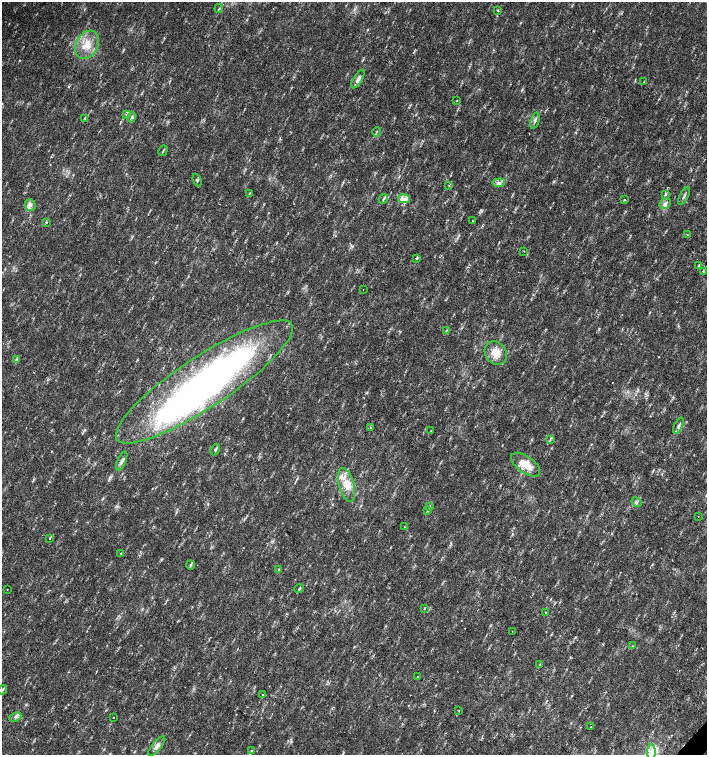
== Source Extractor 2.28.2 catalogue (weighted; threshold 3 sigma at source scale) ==
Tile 6 of 4 x 4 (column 2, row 2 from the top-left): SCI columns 1635-3043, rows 3013-4517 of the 6023 x 6029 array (HDU 1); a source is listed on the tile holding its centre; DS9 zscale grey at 2 x 2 block average (1 PNG px = mean of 2 x 2 image px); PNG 709 x 757 px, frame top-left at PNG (2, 2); each listed source drawn as its Kron ellipse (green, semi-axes under 4 px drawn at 4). Shown black and unused: <1% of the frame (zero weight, under 2 of 3 exposures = <1% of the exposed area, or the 3 px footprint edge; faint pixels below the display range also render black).
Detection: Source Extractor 2.28.2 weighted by HDU 2 'WHT'; one run over the whole footprint, this tile lists its part. Background 0.0337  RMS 0.0041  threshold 0.0184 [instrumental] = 3 sigma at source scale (4.5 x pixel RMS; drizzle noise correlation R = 1.50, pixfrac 1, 0.0396/0.0396 arcsec/px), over >= 5 px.
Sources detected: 74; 1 inside a brighter object's white glare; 2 cosmic-ray / hot-pixel residue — neither listed nor drawn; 2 inside a brighter listed object's ellipse — not listed separately; the other 69 listed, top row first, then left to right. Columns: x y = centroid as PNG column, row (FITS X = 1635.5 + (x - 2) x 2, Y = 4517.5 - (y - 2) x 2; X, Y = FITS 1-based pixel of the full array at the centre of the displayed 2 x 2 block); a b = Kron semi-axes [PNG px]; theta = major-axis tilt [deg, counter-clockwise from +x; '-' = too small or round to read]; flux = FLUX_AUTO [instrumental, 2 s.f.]
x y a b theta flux
219 9 4 2 - 0.89
498 10 3 2 - 0.78
87 45 15 11 61 16
358 79 10 4 59 4
644 82 3 2 - 0.53
457 101 2 2 - 0.38
126 114 3 2 - 0.69
132 117 5 4 - 1.8
85 118 4 2 - 0.98
535 121 8 2 71 1.8
377 132 5 2 - 0.71
163 151 5 2 - 0.91
197 180 6 3 -71 1.5
499 183 6 3 5 2.6
449 185 2 2 - 0.61
249 194 3 2 - 0.69
665 195 3 3 - 0.89
684 196 9 3 64 2
383 199 5 3 - 1.2
404 199 6 4 -8 8
625 200 2 2 - 1.2
665 204 6 5 - 2.9
30 205 6 5 - 3.3
472 221 2 2 - 0.49
46 222 3 2 - 0.71
687 235 2 2 - 0.87
524 251 2 2 - 0.97
416 258 3 3 - 0.87
698 266 3 2 - 0.92
703 271 3 2 - 0.81
363 290 2 2 - 0.58
446 330 3 2 - 0.63
496 353 12 10 -55 13
17 359 4 3 - 1.3
204 382 105 25 33 450
678 426 8 3 65 2.3
370 427 3 2 - 0.59
431 431 3 2 - 0.57
550 440 3 2 - 0.78
215 450 6 3 58 1.4
122 461 10 4 66 3
526 465 17 8 -35 13
346 485 17 7 -74 14
637 502 5 2 - 1.3
430 506 3 2 - 0.62
428 510 3 2 - 0.62
698 516 2 2 - 1
404 526 2 2 - 0.39
50 538 3 2 - 0.58
121 554 3 2 - 0.63
190 565 4 2 - 1.1
279 569 2 2 - 0.77
7 589 2 2 - 0.63
299 589 5 3 - 1.1
424 608 3 2 - 0.61
546 612 2 2 - 0.93
512 632 2 2 - 0.38
632 646 3 2 - 0.49
540 665 2 2 - 0.61
417 677 2 2 - 2.4
3 690 5 3 - 1.2
262 694 2 2 - 1.4
459 710 3 2 - 0.41
15 717 6 4 24 2.7
113 717 2 2 - 1.3
591 727 2 2 - 1.9
157 746 12 4 50 4.5
251 751 3 2 - 1
651 752 8 4 89 5
Isophote crosses this tile's border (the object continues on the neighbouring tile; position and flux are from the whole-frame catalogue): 1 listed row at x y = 651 752
Diffuse or blended objects may show on this block-average render without a row.